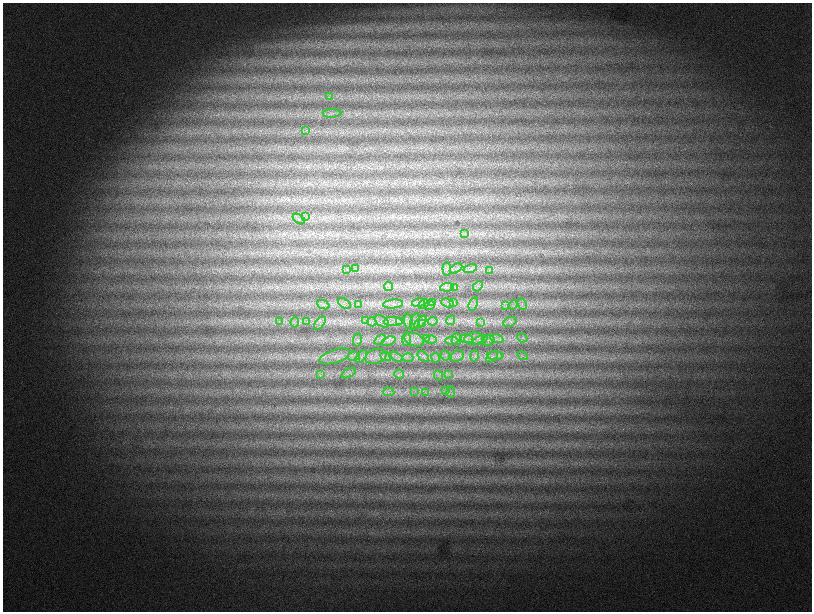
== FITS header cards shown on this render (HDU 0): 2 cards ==
NAXIS1  =                 1619
NAXIS2  =                 1219

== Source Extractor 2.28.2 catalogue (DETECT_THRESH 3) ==
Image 1619 x 1219 px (HDU 0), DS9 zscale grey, zoomed out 1/2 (1 PNG px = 2 x 2 image px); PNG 814 x 614 px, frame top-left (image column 2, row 1218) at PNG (3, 3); each listed source drawn as its Kron ellipse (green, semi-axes under 4 px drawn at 4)
Background 1500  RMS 70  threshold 209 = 3 sigma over >= 5 px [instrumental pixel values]
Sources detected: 89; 2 cannot appear on this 1/2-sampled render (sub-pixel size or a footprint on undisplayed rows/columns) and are neither listed nor drawn; the other 87 listed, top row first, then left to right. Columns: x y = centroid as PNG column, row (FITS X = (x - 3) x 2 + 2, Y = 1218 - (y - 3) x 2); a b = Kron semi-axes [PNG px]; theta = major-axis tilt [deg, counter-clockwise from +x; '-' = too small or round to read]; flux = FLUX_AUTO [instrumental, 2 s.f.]
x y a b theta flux
329 96 4 2 - 11000
332 113 9 3 3 41000
306 131 4 2 - 12000
306 217 3 2 - 13000
299 219 7 4 -35 35000
465 233 3 3 - 13000
456 268 7 1 30 16000
347 269 4 3 - 9000
356 269 4 2 - 13000
447 269 6 2 -84 14000
470 269 7 3 16 34000
489 270 3 3 - 15000
389 286 4 2 - 11000
478 286 5 2 - 19000
447 287 7 3 4 31000
455 288 4 2 - 14000
454 302 3 2 - 11000
418 303 7 3 17 32000
433 303 4 2 - 12000
447 303 7 2 -19 24000
345 304 7 4 -34 40000
358 304 3 3 - 18000
393 304 10 4 5 67000
423 304 5 2 - 21000
473 304 7 3 69 18000
522 304 6 2 -64 15000
323 305 6 2 -23 23000
506 305 4 2 - 15000
513 305 5 2 - 12000
430 306 5 2 - 15000
366 320 4 3 - 19000
451 320 5 3 - 22000
279 321 3 2 - 12000
382 321 8 5 -36 59000
400 321 4 2 - 16000
408 321 7 3 -86 28000
415 321 9 3 75 24000
433 321 5 2 - 21000
295 322 5 3 - 22000
307 322 4 2 - 14000
372 322 4 3 - 26000
393 322 9 4 -1 75000
420 322 8 3 47 28000
480 322 4 2 - 11000
510 322 7 4 22 46000
320 323 8 3 52 28000
423 323 4 3 - 16000
522 338 5 2 - 19000
406 339 6 4 89 31000
426 339 4 4 - 28000
457 339 6 5 - 40000
466 339 6 3 -5 41000
474 339 9 6 6 76000
497 339 6 3 -13 35000
357 340 6 4 80 26000
380 340 6 4 36 38000
414 340 10 6 -23 76000
431 340 5 4 - 37000
480 340 7 4 23 46000
489 340 6 5 - 40000
389 341 7 4 21 42000
452 341 6 2 4 27000
445 355 5 3 - 23000
335 356 16 6 18 110000
354 356 6 4 8 44000
376 356 10 7 17 84000
386 356 6 4 -22 37000
457 356 7 5 32 51000
474 356 6 4 78 29000
495 356 8 3 1 44000
522 356 5 2 - 19000
361 357 7 4 52 38000
396 357 7 4 -29 43000
423 357 7 2 -40 23000
492 357 7 3 43 27000
408 358 5 2 - 26000
436 358 5 3 - 26000
349 373 8 2 29 27000
399 374 4 2 - 22000
320 375 4 2 - 15000
438 375 5 3 - 20000
449 375 4 3 - 21000
415 391 3 3 - 16000
446 391 4 2 - 13000
388 392 6 2 -5 21000
425 392 4 2 - 12000
451 392 5 2 - 14000
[2 sub-pixel or undisplayed-footprint detections neither listed nor drawn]